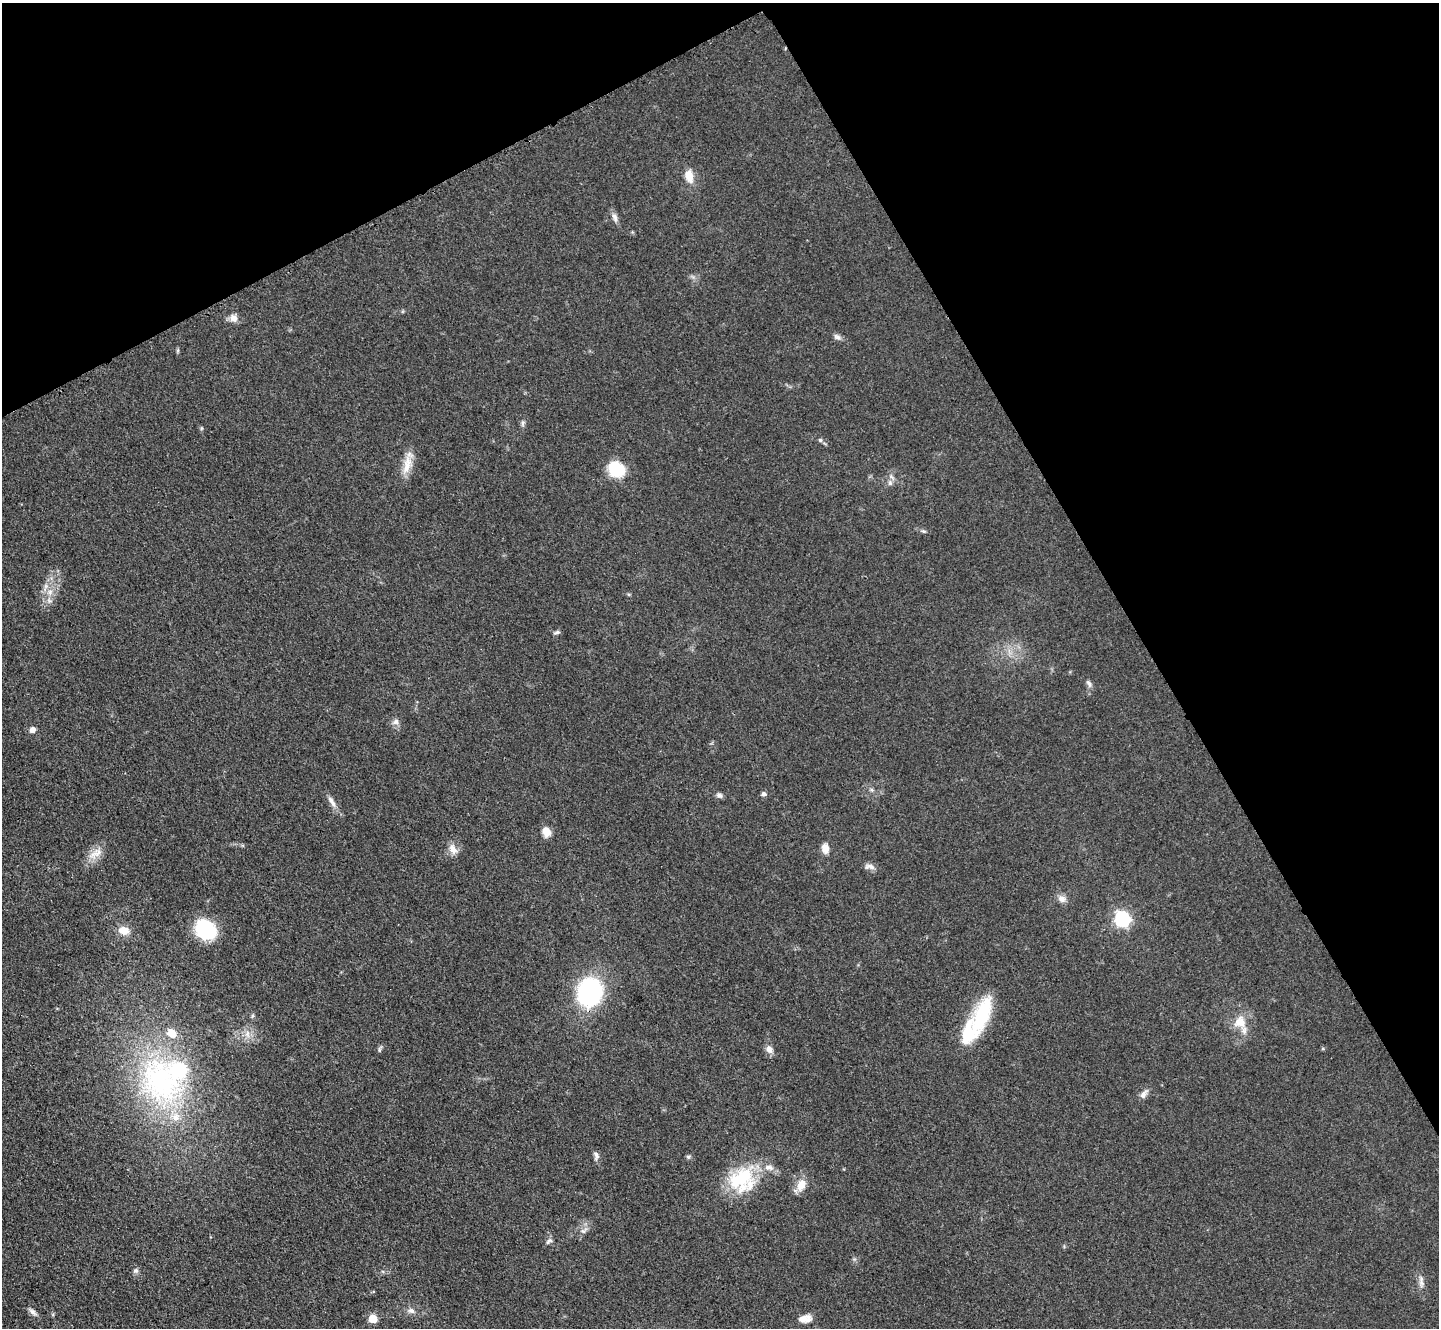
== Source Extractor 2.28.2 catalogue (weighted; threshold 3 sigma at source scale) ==
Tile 3 of 4 x 4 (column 3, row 1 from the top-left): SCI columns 2905-4341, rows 4444-5769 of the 5954 x 5981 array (HDU 1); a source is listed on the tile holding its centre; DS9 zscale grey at full resolution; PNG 1441 x 1330 px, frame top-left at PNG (2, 3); no overlay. Shown black and unused: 29% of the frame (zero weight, under 3 of 4 exposures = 3% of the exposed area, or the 3 px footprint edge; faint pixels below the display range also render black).
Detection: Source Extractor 2.28.2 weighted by HDU 2 'WHT'; one run over the whole footprint, this tile lists its part. Background 0.0721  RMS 0.0063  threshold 0.0282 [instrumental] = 3 sigma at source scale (4.5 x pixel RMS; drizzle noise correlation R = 1.50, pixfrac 1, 0.05/0.05 arcsec/px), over >= 5 px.
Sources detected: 57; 7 inside a brighter listed object's ellipse — not listed separately; the other 50 listed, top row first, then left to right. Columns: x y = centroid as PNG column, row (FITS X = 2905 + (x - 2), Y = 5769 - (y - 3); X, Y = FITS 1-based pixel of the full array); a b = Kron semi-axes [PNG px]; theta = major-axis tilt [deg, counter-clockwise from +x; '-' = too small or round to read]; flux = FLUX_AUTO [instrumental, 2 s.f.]
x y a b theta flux
689 176 15 9 -79 8.5
615 217 13 7 -68 2.9
233 318 11 9 -41 3.9
837 337 11 6 -26 2.3
178 350 6 4 89 0.88
523 423 9 4 -90 1.4
820 440 6 5 - 1.2
407 465 27 11 75 9.9
616 469 18 15 -34 23
890 483 7 5 -48 1.6
923 531 7 4 -11 1
50 592 8 7 - 3.5
557 632 9 4 15 1.3
1089 683 12 5 -61 2
396 722 9 8 - 2.6
32 730 6 6 - 3.4
871 790 7 5 -22 1.4
764 794 7 5 -24 1.6
719 795 8 7 - 2
332 801 19 6 -58 4
546 832 11 8 -76 6
825 848 10 7 -77 5.9
453 849 15 9 -65 5.1
96 853 23 10 35 7.8
870 867 14 7 -4 3.2
1062 899 10 9 - 3.5
1122 919 7 6 - 150
205 929 18 14 -47 53
124 930 13 10 -12 7.4
589 992 18 16 78 130
982 1015 43 16 72 41
252 1016 6 4 72 1.1
1240 1022 18 17 - 12
247 1034 9 6 -74 3.1
769 1049 9 8 - 4
379 1050 7 4 72 1.1
161 1081 74 57 -62 140
1143 1094 14 7 54 3.2
596 1156 12 6 -83 2.4
688 1157 6 5 - 1.1
740 1178 40 24 43 37
801 1185 16 10 66 7.8
584 1231 11 6 33 2.7
549 1241 11 6 41 1.8
136 1271 8 7 - 1.8
1421 1281 18 6 -84 3.7
411 1311 9 7 -15 2.8
33 1312 13 6 -39 2.5
373 1319 6 6 - 17
805 1319 17 10 7 5.7